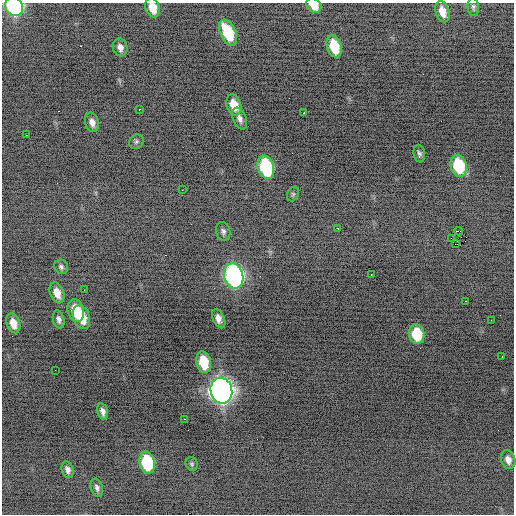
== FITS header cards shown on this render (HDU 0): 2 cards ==
NAXIS1  =                  512 / Axis length
NAXIS2  =                  512 / Axis length

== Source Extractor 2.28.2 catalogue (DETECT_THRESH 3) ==
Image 512 x 512 px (HDU 0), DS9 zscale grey, 1 PNG px = 1 image px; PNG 516 x 516 px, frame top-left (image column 1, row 512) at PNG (2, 3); each listed source drawn as its Kron ellipse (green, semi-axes under 4 px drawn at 4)
Background -1.8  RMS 1.2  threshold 3.46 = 3 sigma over >= 5 px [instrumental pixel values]
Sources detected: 49; all 49 listed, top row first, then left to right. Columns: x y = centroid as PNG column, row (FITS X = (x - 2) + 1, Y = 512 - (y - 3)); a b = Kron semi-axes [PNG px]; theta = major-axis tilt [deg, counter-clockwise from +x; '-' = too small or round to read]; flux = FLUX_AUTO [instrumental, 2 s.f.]
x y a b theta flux
314 5 8 6 -41 1200
14 6 10 8 -49 13000
473 7 9 5 -84 200
153 8 10 7 -71 1200
442 12 11 6 -71 870
228 33 14 7 -66 3400
334 46 11 7 -73 2300
120 47 9 7 -76 420
234 105 11 7 -72 1200
139 109 2 2 - 340
304 113 2 2 - 83
240 119 11 6 -68 370
92 122 10 7 -74 490
26 135 3 2 - 77
136 142 8 6 46 190
419 154 9 5 -79 220
459 166 11 8 -75 4300
266 167 12 8 -73 7200
182 190 3 2 - 82
293 194 7 6 - 160
337 228 3 2 - 150
223 231 9 7 -72 260
458 231 4 2 - 3200
451 238 4 2 - 170
455 244 3 2 - 100
61 267 7 6 - 210
371 274 3 2 - 430
234 276 13 9 -74 22000
84 290 2 2 - 45
57 293 11 7 -71 810
465 301 3 2 - 580
76 311 11 8 -78 2000
81 317 12 8 -71 1800
59 319 9 5 -76 310
219 319 10 5 -65 480
491 320 3 2 - 75
13 323 10 6 -72 810
417 334 10 8 -80 2900
502 356 2 2 - 41
204 362 11 7 -78 2600
55 370 2 2 - 42
221 391 13 11 -77 56000
103 411 8 5 -75 340
184 419 2 2 - 320
508 460 9 7 -69 500
147 463 11 8 -79 4900
192 464 7 5 -66 140
68 470 9 6 -73 330
97 488 9 6 -73 260
At the frame edge (FLAGS 8, measured only in part): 3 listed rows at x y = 314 5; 14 6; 153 8